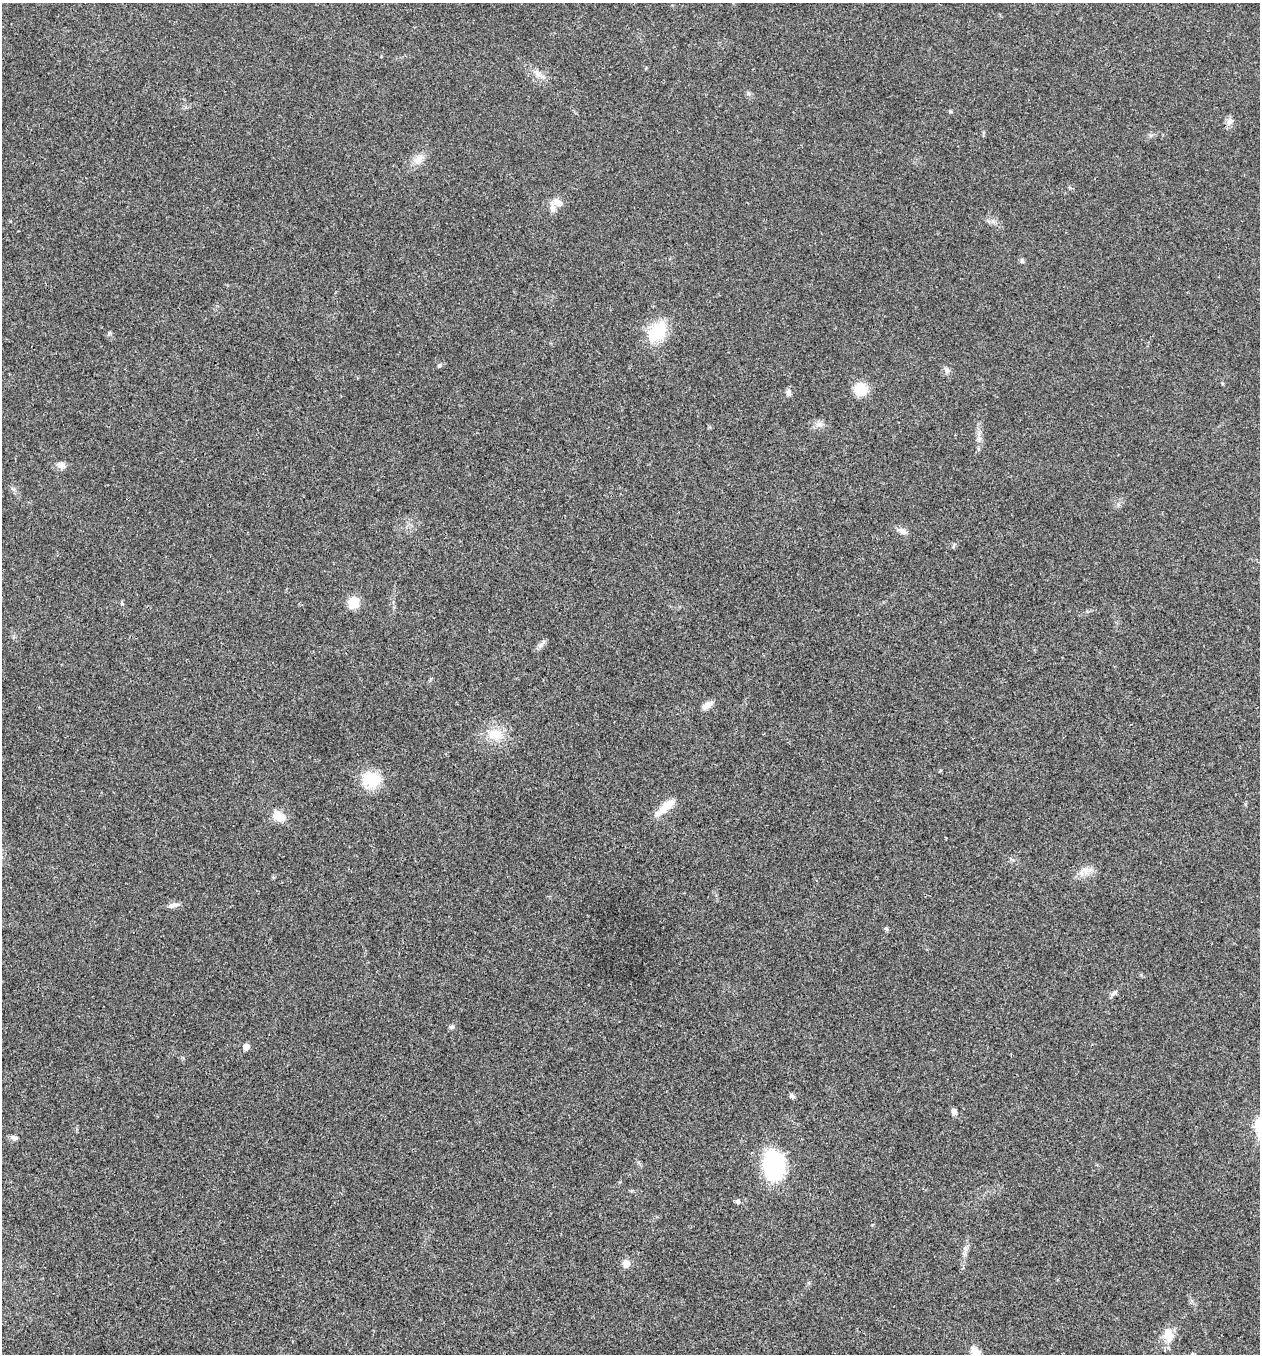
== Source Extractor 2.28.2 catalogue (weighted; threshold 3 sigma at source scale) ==
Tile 11 of 4 x 4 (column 3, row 3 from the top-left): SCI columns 2781-4038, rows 1355-2706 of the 5431 x 5417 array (HDU 1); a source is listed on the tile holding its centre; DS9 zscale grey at full resolution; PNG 1262 x 1356 px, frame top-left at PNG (2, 3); no overlay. Shown black and unused: <1% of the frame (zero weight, under 3 of 4 exposures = <1% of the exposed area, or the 3 px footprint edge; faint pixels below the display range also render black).
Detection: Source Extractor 2.28.2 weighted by HDU 2 'WHT'; one run over the whole footprint, this tile lists its part. Background 0.0216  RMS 0.004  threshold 0.0179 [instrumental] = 3 sigma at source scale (4.5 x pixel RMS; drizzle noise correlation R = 1.50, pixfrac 1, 0.05/0.05 arcsec/px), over >= 5 px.
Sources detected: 36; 1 inside a brighter listed object's ellipse — not listed separately; the other 35 listed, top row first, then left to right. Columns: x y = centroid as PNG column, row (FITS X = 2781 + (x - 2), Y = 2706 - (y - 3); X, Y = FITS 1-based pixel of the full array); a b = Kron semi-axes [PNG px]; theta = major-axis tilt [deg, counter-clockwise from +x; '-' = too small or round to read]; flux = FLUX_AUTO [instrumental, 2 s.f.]
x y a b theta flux
538 73 11 6 -42 2.1
1229 122 7 5 45 1.2
418 159 17 10 48 3.7
558 203 13 8 -32 3
1022 261 7 5 -79 0.67
657 332 27 17 49 15
439 365 6 4 43 0.6
947 370 8 7 - 1.2
861 389 12 11 - 10
789 393 9 6 -83 1.4
819 424 7 5 -1 1.2
61 465 13 8 -4 1.9
902 531 12 7 -29 2.1
353 603 10 9 - 8.6
540 645 10 6 28 1.4
707 705 13 7 31 2.7
495 734 19 15 -4 8.1
371 780 19 14 -6 15
665 807 32 9 41 6.1
279 816 16 11 -31 4.9
1086 871 13 10 -44 3.2
173 905 15 6 11 1.9
886 929 6 5 - 0.66
1114 993 10 4 39 1
452 1027 6 5 - 0.85
246 1047 5 5 - 3.1
792 1096 8 5 -29 0.91
954 1111 8 6 -70 1.5
14 1138 9 6 -17 1.4
774 1165 31 22 -81 37
738 1202 7 6 - 0.84
965 1248 7 6 - 1.1
626 1263 9 8 - 3
1168 1335 19 12 -84 5.4
976 1353 19 9 -60 5.4
Isophote crosses this tile's border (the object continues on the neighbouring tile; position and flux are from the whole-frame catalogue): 1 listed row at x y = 976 1353
Unlisted compact peaks at least as high as the median listed source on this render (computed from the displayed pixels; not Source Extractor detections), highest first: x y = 109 333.